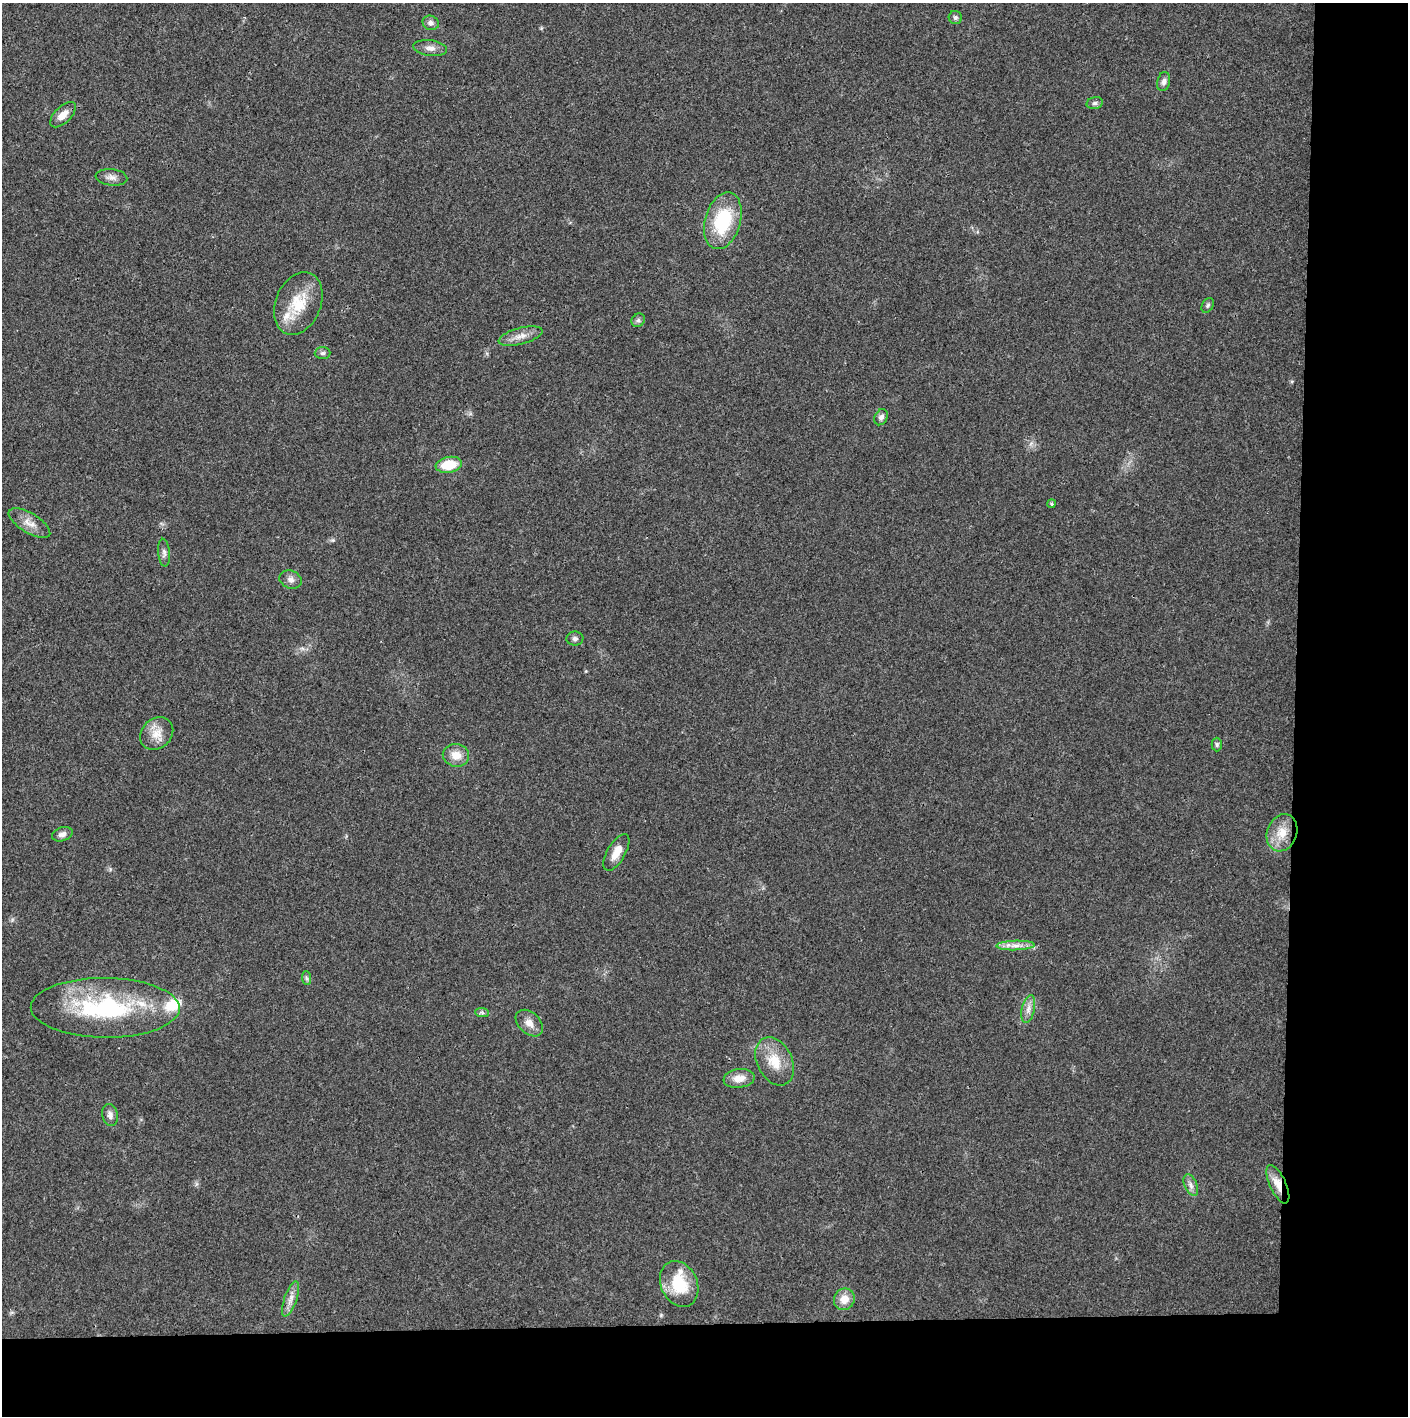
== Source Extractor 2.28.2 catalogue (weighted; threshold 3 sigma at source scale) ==
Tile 9 of 3 x 3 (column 3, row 3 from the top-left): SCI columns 2812-4217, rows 1-1414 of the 4221 x 4243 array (HDU 1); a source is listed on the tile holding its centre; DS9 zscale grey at full resolution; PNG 1410 x 1418 px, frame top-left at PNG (2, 3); each listed source drawn as its Kron ellipse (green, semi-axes under 4 px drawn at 4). Shown black and unused: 14% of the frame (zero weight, under 3 of 4 exposures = <1% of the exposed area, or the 3 px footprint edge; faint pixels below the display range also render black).
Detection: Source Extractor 2.28.2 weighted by HDU 2 'WHT'; one run over the whole footprint, this tile lists its part. Background 0.021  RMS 0.0042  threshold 0.0188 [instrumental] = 3 sigma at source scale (4.5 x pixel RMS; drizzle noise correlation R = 1.50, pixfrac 1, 0.05/0.05 arcsec/px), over >= 5 px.
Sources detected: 44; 4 inside a brighter listed object's ellipse — not listed separately; the other 40 listed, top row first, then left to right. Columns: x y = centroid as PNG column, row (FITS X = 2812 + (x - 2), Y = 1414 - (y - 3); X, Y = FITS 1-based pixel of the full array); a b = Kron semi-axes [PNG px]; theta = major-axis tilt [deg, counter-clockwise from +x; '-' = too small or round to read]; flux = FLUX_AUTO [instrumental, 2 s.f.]
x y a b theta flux
955 17 6 6 - 1
431 23 8 7 - 1.7
430 48 17 8 -7 2.9
1164 82 10 6 77 1.6
1095 103 8 6 14 1.1
63 115 16 8 44 4.1
111 177 16 8 -6 2.6
723 221 29 17 74 25
298 303 32 22 68 15
1208 305 8 5 60 0.84
638 320 7 6 - 1
520 336 22 8 15 4
323 353 8 6 2 0.97
881 417 8 6 62 1.6
449 465 13 8 10 11
1052 504 4 4 - 0.63
29 523 23 10 -32 4.6
164 553 14 6 -86 1.6
291 580 11 9 -18 2.2
575 639 8 7 - 1.3
157 734 18 14 43 5.9
1217 744 7 5 -90 0.83
456 755 13 11 -10 5.2
1282 833 19 15 69 8.2
62 834 10 7 19 1.9
616 852 20 9 60 5.4
1015 945 19 5 1 3.3
306 978 7 4 -87 0.9
105 1008 74 30 -1 56
1028 1009 14 6 77 2.7
482 1013 7 4 -2 0.88
529 1023 16 10 -43 3.8
775 1061 25 17 -64 10
739 1078 15 9 8 4.8
110 1115 11 7 -77 1.9
1278 1184 21 8 -65 6.2
1191 1185 11 6 -65 1.9
679 1284 24 18 -65 16
291 1299 18 6 71 3.1
844 1299 11 10 - 4.7
Overlapping masked pixels (flux is a lower limit): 1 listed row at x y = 1278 1184